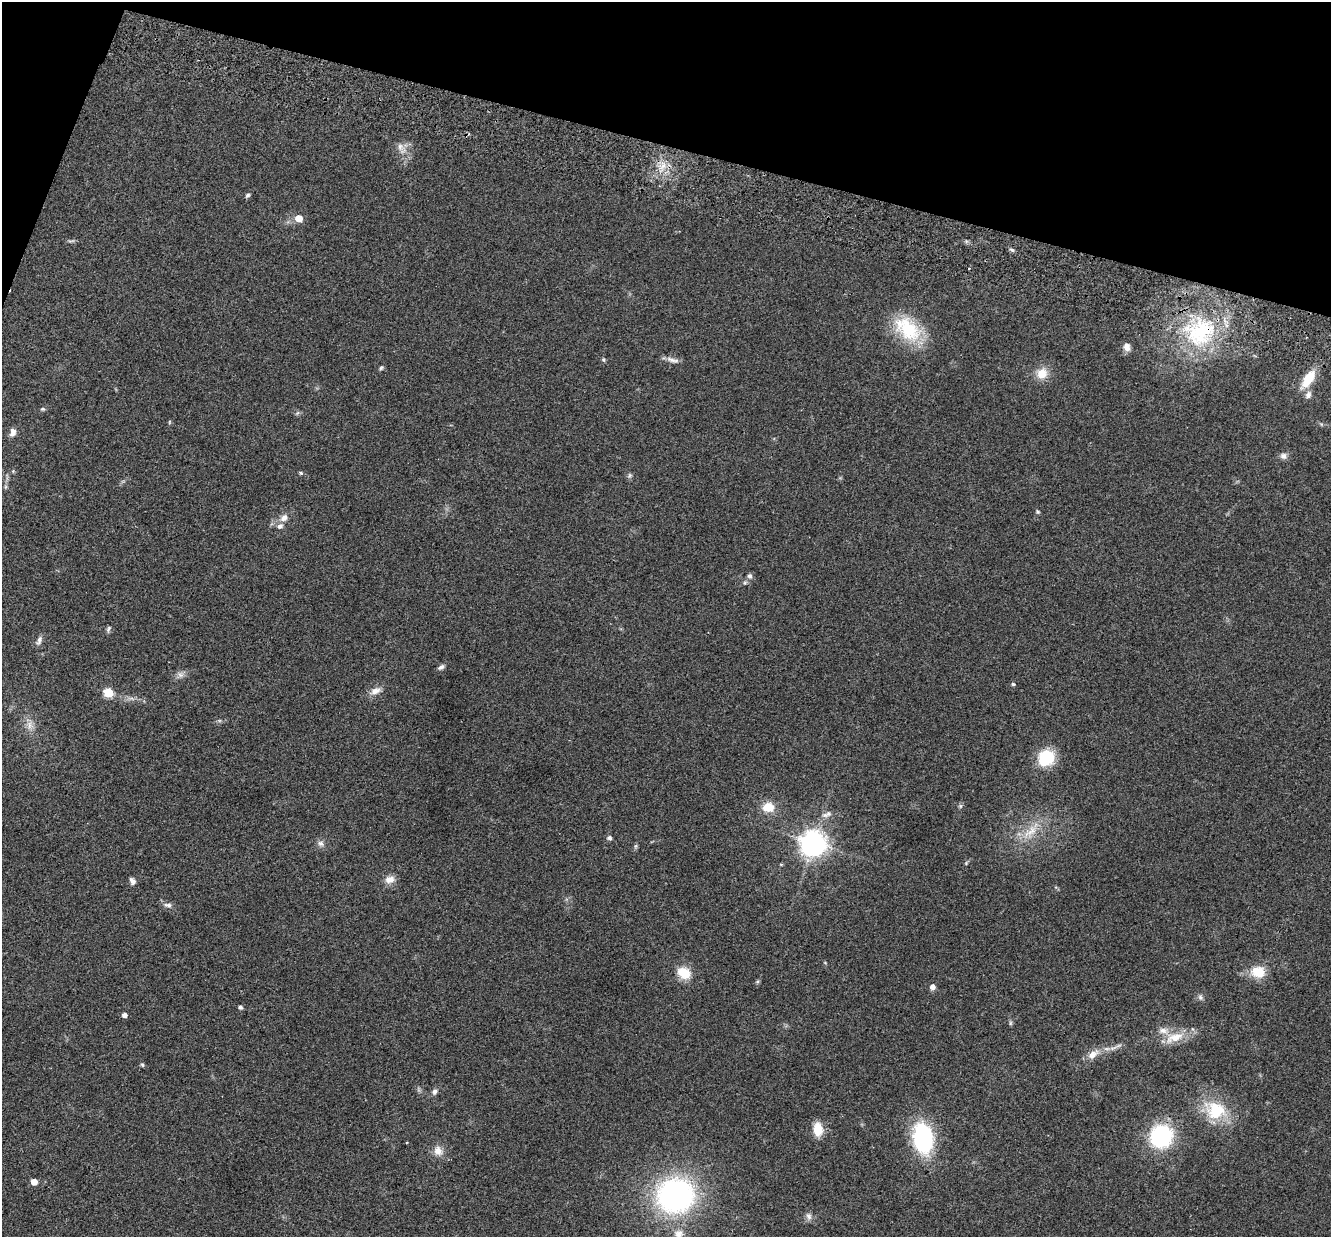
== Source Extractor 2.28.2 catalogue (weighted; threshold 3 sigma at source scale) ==
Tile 2 of 4 x 4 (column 2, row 1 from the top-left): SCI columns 1351-2679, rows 3893-5127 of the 5357 x 5440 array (HDU 1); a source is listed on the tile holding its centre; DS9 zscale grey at full resolution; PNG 1333 x 1239 px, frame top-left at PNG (2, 2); no overlay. Shown black and unused: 13% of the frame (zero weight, under 2 of 3 exposures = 3% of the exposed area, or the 3 px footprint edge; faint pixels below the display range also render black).
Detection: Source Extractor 2.28.2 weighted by HDU 2 'WHT'; one run over the whole footprint, this tile lists its part. Background 0.0531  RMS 0.0079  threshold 0.0354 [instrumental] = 3 sigma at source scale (4.5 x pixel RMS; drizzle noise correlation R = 1.50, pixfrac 1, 0.05/0.05 arcsec/px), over >= 5 px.
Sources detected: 80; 2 too faint to see at this stretch — not listed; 2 inside a brighter listed object's ellipse — not listed separately; the other 76 listed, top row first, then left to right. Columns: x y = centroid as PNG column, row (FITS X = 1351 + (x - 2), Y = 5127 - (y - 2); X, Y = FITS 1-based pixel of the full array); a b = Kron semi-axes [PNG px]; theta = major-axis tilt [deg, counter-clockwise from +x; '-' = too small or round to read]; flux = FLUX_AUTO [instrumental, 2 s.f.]
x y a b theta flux
400 147 15 10 -49 6.8
662 166 20 11 65 12
247 195 7 5 47 1.6
299 218 5 5 - 14
71 241 11 4 4 1.5
1012 250 7 4 -20 1.6
969 269 3 2 - 1.2
908 329 39 25 -43 44
1200 332 46 41 33 87
1127 347 10 8 -75 4.8
603 360 6 5 - 1.2
672 360 19 7 -17 4.4
381 368 7 5 38 1.3
1042 373 15 14 - 11
1308 379 21 9 56 17
1308 395 9 7 63 3.2
42 409 6 5 - 1.3
297 413 7 4 45 1.3
169 422 6 4 89 0.84
13 432 11 7 75 4.2
1283 456 10 8 -4 3.4
13 471 5 5 - 0.92
301 473 5 4 - 1.3
630 476 8 6 55 1.7
5 487 8 4 -82 1.5
1038 512 6 4 -33 1.1
284 518 12 8 30 5.5
750 576 7 7 - 2.5
745 583 7 6 - 1.6
108 629 10 5 70 1.8
39 640 14 7 67 3.4
441 667 9 5 33 2.4
180 675 13 9 16 4
1013 684 6 4 -3 1.1
375 691 17 9 27 6.4
108 692 6 5 - 40
131 699 12 4 -5 3.1
219 721 6 4 18 1.3
30 725 19 11 -76 8
1046 758 17 15 46 34
960 806 6 6 - 1.4
768 807 15 12 -1 13
827 814 16 8 20 4.9
1031 831 39 13 47 21
609 838 5 5 - 2.4
321 843 10 8 -24 3.4
813 843 9 9 - 820
636 846 7 5 23 1.3
966 863 6 4 47 0.98
781 864 4 4 - 0.75
390 879 13 10 17 6.1
132 881 9 6 -53 3.1
168 905 14 7 -9 3.3
825 963 6 3 -19 0.66
1258 972 18 14 -7 17
684 973 15 11 -35 17
757 981 6 5 - 1.2
932 987 6 5 - 4.1
1200 997 8 7 - 2.2
240 1007 4 4 - 2.2
124 1015 4 4 - 4.1
1010 1023 8 4 -83 1.3
1174 1037 29 13 19 17
1113 1048 14 6 17 4.3
1093 1054 19 9 35 8.4
142 1065 6 5 - 1.1
435 1091 8 6 83 2.4
1215 1110 33 25 -21 37
818 1129 15 10 -85 14
1161 1136 19 19 - 83
923 1138 25 15 -80 100
438 1151 14 12 -54 7.5
34 1182 5 5 - 8.2
675 1195 30 28 13 210
809 1216 11 7 -81 3.1
678 1234 13 11 0 6.4
Overlapping masked pixels (flux is a lower limit): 1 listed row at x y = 1200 332